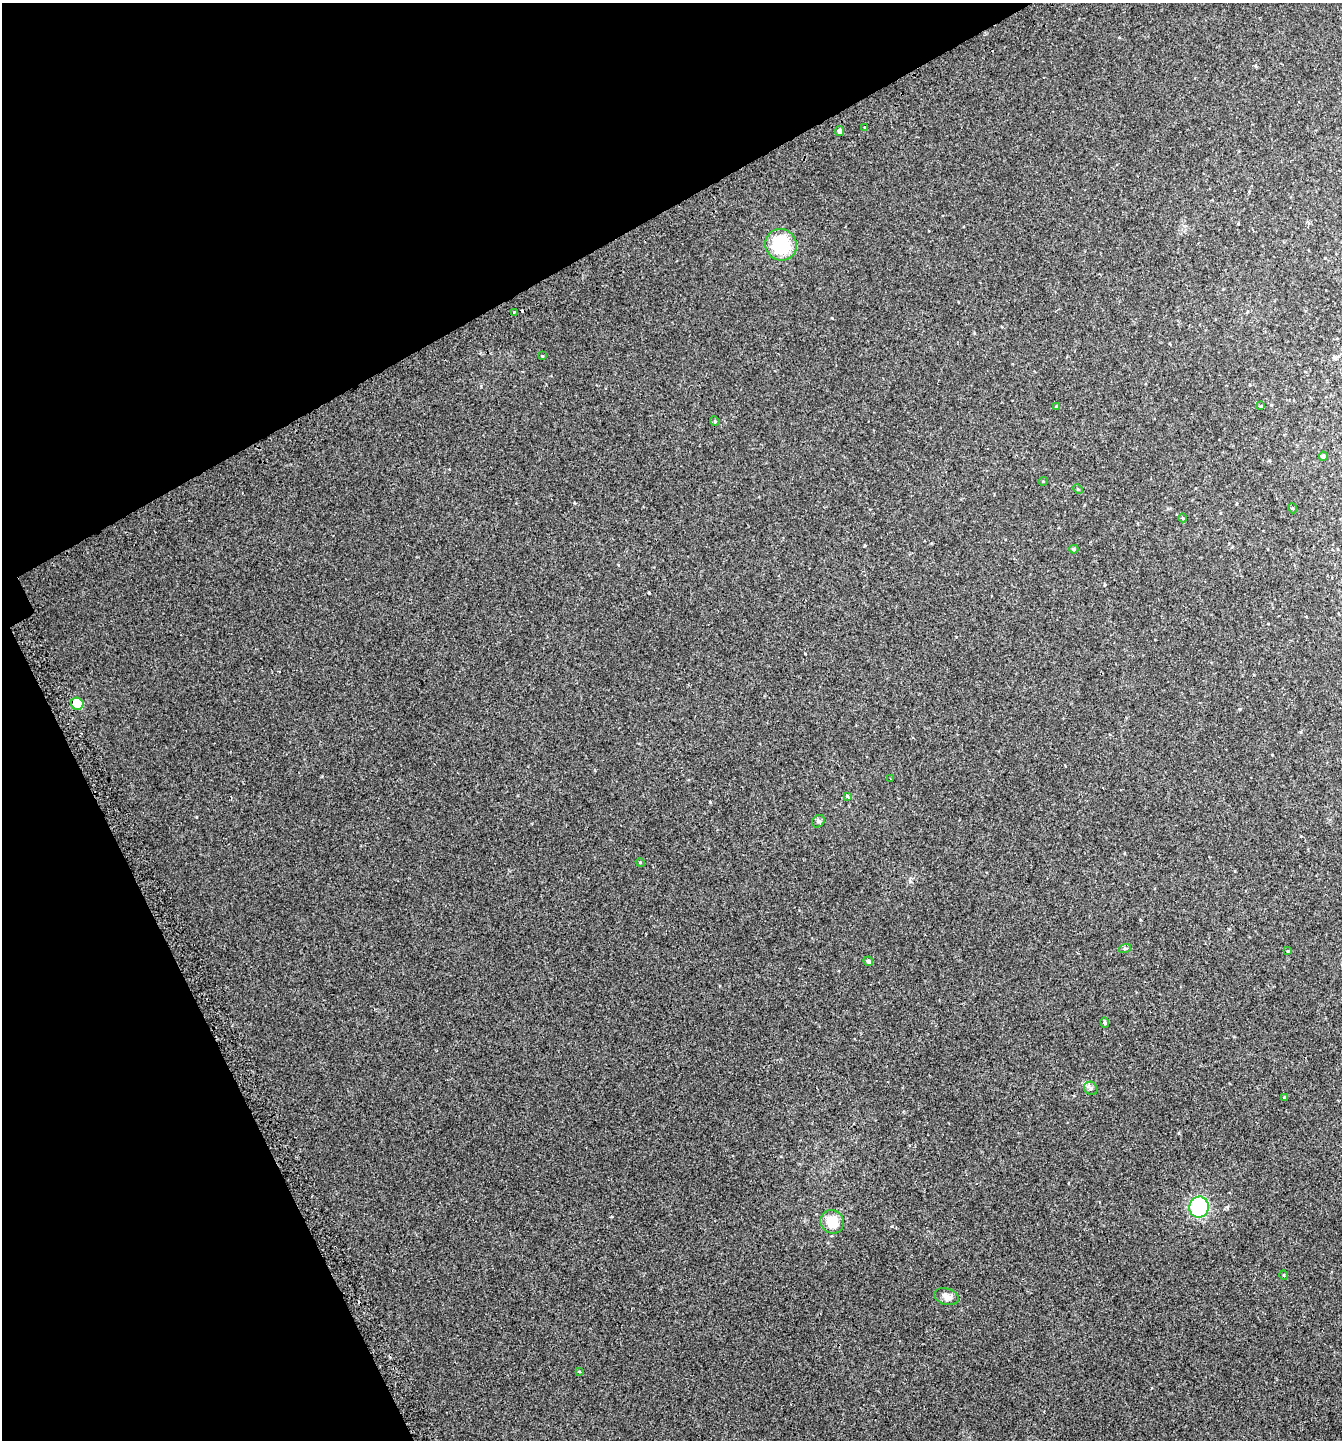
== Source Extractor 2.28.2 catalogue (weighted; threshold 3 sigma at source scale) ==
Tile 5 of 4 x 4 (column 1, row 2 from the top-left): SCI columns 161-1500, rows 2927-4364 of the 5732 x 5857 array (HDU 1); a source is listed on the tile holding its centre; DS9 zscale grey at full resolution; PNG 1344 x 1442 px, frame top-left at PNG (2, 3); each listed source drawn as its Kron ellipse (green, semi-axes under 4 px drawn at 4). Shown black and unused: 25% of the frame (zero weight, under 2 of 3 exposures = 3% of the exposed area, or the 3 px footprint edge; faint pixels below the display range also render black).
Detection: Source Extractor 2.28.2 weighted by HDU 2 'WHT'; one run over the whole footprint, this tile lists its part. Background 0.0096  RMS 0.0067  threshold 0.0301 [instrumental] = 3 sigma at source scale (4.5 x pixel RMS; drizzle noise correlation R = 1.50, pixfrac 1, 0.0396/0.0396 arcsec/px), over >= 5 px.
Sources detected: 32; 2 cosmic-ray / hot-pixel residue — neither listed nor drawn; the other 30 listed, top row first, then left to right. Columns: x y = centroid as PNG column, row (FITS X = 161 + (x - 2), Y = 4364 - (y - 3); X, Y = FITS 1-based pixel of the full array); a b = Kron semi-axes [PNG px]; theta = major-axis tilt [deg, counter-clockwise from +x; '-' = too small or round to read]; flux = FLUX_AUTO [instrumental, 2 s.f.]
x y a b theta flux
865 127 3 3 - 3
840 131 5 4 - 1.6
781 245 16 15 - 36
514 312 3 3 - 4.1
542 356 3 3 - 0.47
1056 406 3 3 - 0.55
1261 406 4 4 - 0.51
715 421 5 4 - 0.74
1323 456 4 4 - 1.6
1043 481 5 3 - 0.48
1078 489 5 4 - 0.68
1292 508 5 3 - 0.58
1183 518 4 3 - 0.54
1074 549 4 4 - 0.9
77 704 6 6 - 31
891 779 3 2 - 0.48
847 796 4 3 - 0.61
818 821 7 5 46 1.2
640 862 4 3 - 0.61
1125 948 6 4 18 0.87
1288 951 4 4 - 0.67
868 961 5 4 - 1.6
1105 1022 5 4 - 1
1091 1088 7 6 - 1.6
1284 1097 4 3 - 0.6
1199 1207 10 9 - 52
832 1222 12 11 - 15
1284 1275 5 3 - 0.49
947 1297 12 8 -17 4
579 1371 3 3 - 0.73
Unlisted compact peaks at least as high as the median listed source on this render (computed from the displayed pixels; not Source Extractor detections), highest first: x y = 710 802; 892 1226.